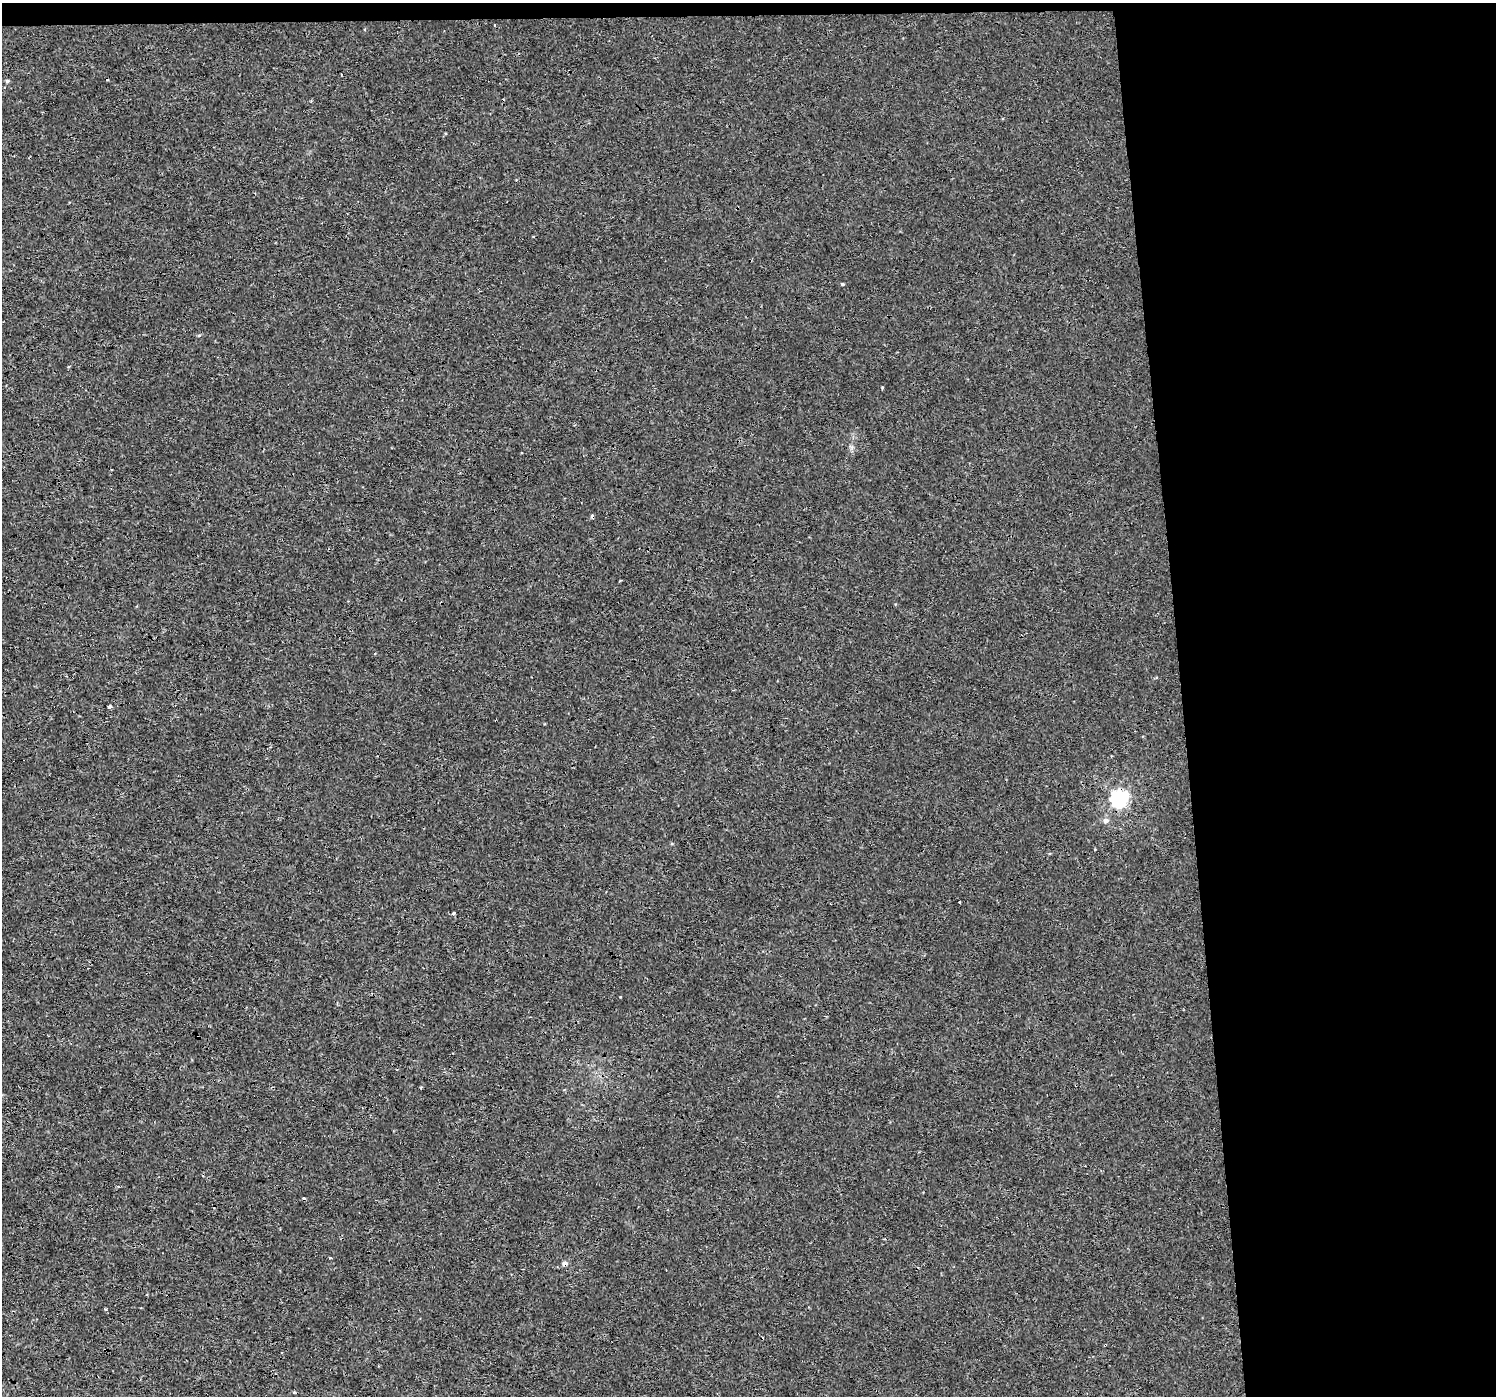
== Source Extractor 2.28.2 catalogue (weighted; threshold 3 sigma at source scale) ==
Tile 3 of 3 x 3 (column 3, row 1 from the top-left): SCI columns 2990-4483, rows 2792-4185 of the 4483 x 4230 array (HDU 1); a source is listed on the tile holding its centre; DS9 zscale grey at full resolution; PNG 1498 x 1398 px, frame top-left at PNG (2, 3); no overlay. Shown black and unused: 22% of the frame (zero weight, under 3 of 4 exposures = <1% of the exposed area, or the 3 px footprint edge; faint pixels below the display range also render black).
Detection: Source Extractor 2.28.2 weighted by HDU 2 'WHT'; one run over the whole footprint, this tile lists its part. Background 8.61e-04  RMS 0.0018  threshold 0.00808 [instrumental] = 3 sigma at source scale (4.5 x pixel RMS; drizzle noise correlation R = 1.50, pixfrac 1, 0.0396/0.0396 arcsec/px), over >= 5 px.
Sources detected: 15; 3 cosmic-ray / hot-pixel residue — not listed; the other 12 listed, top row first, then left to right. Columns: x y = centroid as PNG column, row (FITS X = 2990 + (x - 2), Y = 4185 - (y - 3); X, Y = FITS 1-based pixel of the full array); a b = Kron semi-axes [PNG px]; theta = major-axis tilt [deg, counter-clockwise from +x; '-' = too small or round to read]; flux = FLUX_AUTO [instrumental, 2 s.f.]
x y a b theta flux
7 81 5 4 - 0.25
842 284 5 3 - 0.23
882 388 3 3 - 0.18
110 707 4 3 - 0.86
1119 799 7 6 - 59
1106 821 6 6 - 0.79
959 902 3 3 - 0.25
454 913 4 3 - 0.23
885 1239 3 2 - 0.14
330 1258 4 2 - 0.16
565 1264 6 5 - 0.63
106 1309 3 3 - 0.22
Overlapping masked pixels (flux is a lower limit): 1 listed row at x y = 565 1264
Unlisted compact peaks at least as high as the median listed source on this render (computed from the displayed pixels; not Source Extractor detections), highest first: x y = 199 335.